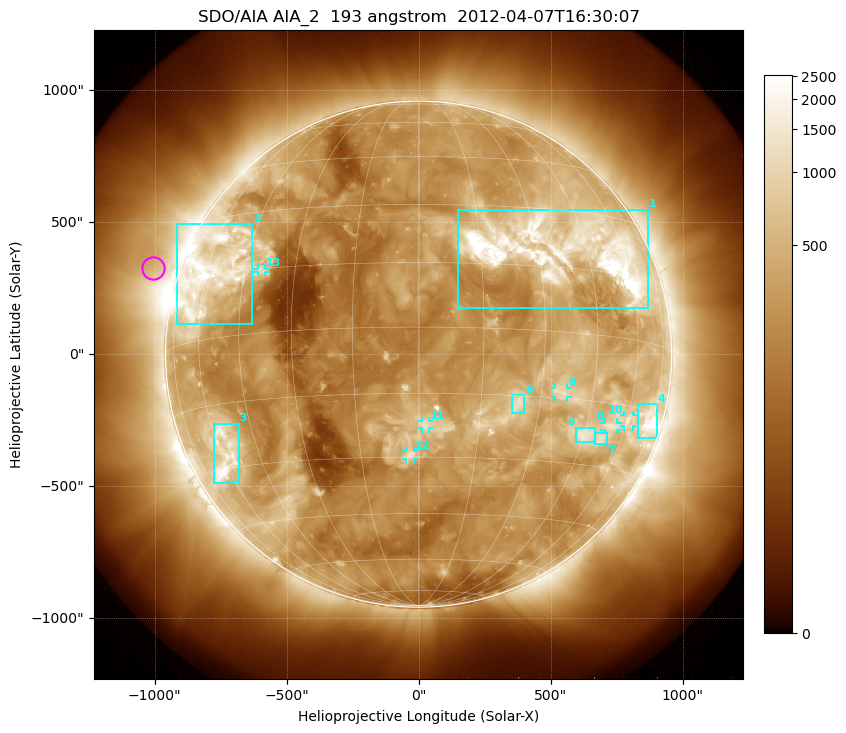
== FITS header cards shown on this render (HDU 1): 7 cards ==
TELESCOP= 'SDO/AIA'
INSTRUME= 'AIA_2'
WAVELNTH=                  193
WAVEUNIT= 'angstrom'
DATE-OBS= '2012-04-07T16:30:07.84'
CTYPE1  = 'HPLN-TAN'
CTYPE2  = 'HPLT-TAN'

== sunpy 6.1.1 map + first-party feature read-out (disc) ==
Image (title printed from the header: SDO/AIA AIA_2  193 angstrom  2012-04-07T16:30:07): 1024 x 1024 px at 2.4 arcsec/px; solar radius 959 arcsec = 399 px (full disc in frame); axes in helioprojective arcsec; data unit not stated in the header (colour bar unlabelled)
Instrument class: DISC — disc imager (sunpy class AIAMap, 193 A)
Bright regions (active regions / flare kernels): reference = the median radial profile (limb darkening/brightening removed); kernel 9 px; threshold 5 sigma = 755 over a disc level ~260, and >= 1.15x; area >= 12 px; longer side >= 10 px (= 24 arcsec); searched inside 0.97 R_sun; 13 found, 13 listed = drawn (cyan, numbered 1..; 6 of them under ~33 arcsec drawn as corner ticks so the feature stays visible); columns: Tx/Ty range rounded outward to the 5 arcsec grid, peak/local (2 s.f.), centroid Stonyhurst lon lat
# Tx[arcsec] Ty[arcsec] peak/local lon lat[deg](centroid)
1 150..870 175..550 17 +36 +19
2 -915..-630 115..495 8 -58 +16
3 -775..-680 -490..-265 7.5 -59 -27
4 830..905 -320..-190 7.1 +72 -17
5 595..670 -335..-275 5.8 +46 -23
6 350..400 -225..-155 5.6 +24 -17
7 670..715 -340..-300 4.7 +51 -23
8 705..755 -285..-260 4.7 +54 -20
9 515..565 -160..-130 5 +36 -14
10 780..810 -275..-230 4 +61 -18
11 10..40 -280..-255 4.7 +2 -22
12 -50..-15 -400..-365 5.5 -2 -29
13 -610..-580 310..325 4.2 -40 +15
Off-limb structures (1.02-1.3 R_sun): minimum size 162 px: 6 found; the strongest spans PA ~50..90 deg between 1.02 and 1.3 R_sun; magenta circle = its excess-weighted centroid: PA ~70 deg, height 1.1 R_sun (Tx ~-1005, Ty ~325 arcsec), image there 1.8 x the reference